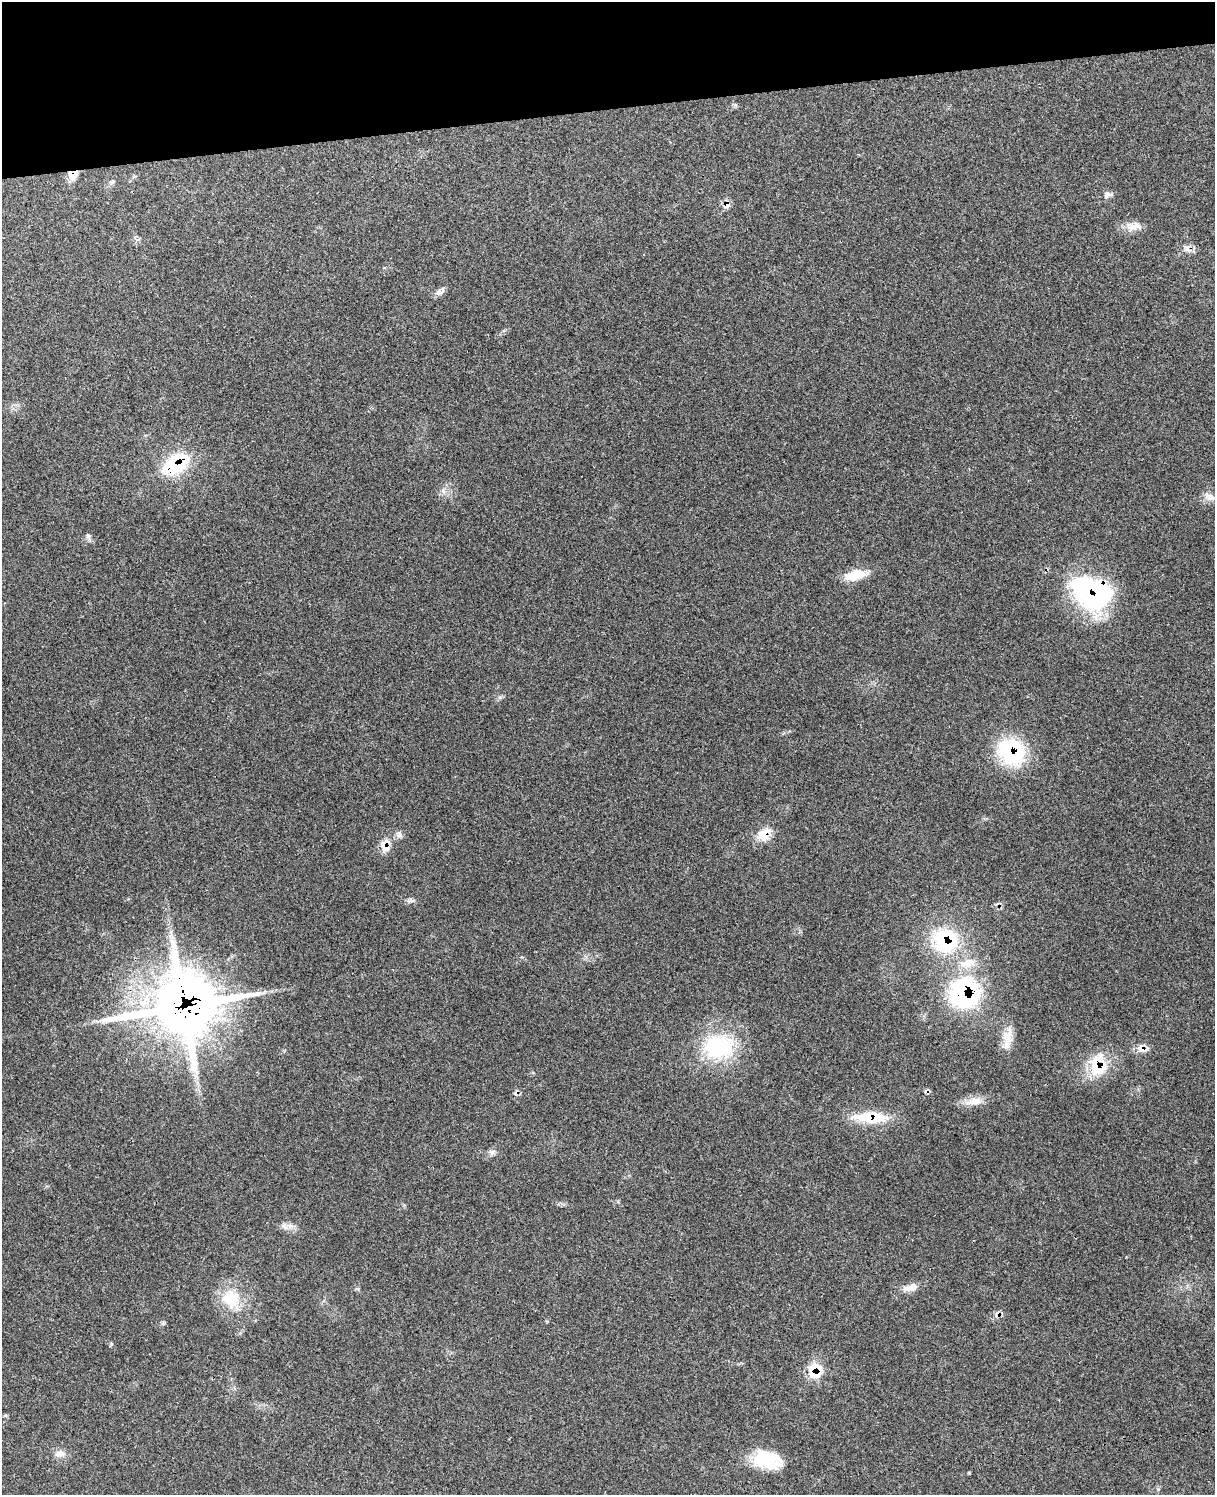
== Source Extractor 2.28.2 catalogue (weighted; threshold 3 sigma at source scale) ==
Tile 3 of 4 x 3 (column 3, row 1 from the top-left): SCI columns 2538-3750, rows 3157-4649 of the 5082 x 4924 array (HDU 1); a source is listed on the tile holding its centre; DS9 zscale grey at full resolution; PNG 1217 x 1497 px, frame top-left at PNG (2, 2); no overlay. Shown black and unused: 7% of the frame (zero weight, under 3 of 4 exposures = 6% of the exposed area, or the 3 px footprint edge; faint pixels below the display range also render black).
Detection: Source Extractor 2.28.2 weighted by HDU 2 'WHT'; one run over the whole footprint, this tile lists its part. Background 0.234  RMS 0.0086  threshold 0.0388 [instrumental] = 3 sigma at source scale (4.5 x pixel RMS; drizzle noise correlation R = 1.50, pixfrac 1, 0.05/0.05 arcsec/px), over >= 5 px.
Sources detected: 40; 1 cosmic-ray / hot-pixel residue — not listed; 2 inside a brighter listed object's ellipse — not listed separately; the other 37 listed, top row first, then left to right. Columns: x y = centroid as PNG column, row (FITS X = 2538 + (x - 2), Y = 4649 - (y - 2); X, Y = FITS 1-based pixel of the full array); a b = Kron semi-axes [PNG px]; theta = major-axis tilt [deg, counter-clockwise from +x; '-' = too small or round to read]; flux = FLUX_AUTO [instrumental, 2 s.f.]
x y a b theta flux
72 176 12 11 - 7.8
134 176 6 4 1 1.2
112 182 7 5 0 1.8
1108 194 13 8 15 3.6
727 205 8 7 - 6.2
1133 226 23 11 2 9.1
1187 249 13 8 -45 4.7
439 292 10 9 - 4
175 464 29 17 32 63
443 491 9 5 -65 2.9
1209 497 17 8 -24 5.5
88 536 7 6 - 2.2
855 575 28 12 11 17
1091 593 50 36 -31 120
1011 752 34 28 -41 71
764 834 20 14 34 14
399 835 10 7 -74 3.1
385 845 18 12 89 10
410 901 14 3 -4 2.3
945 940 34 32 -20 71
965 993 37 36 - 110
184 1006 30 26 9 3000
1008 1037 20 15 -78 13
719 1047 44 34 7 71
1141 1049 15 10 -31 6.8
1097 1065 33 18 86 31
927 1091 7 6 - 2
974 1101 26 10 9 11
871 1118 40 14 -3 34
492 1152 9 7 0 3
284 1226 11 8 -53 4.3
910 1287 24 9 16 8.4
231 1299 29 24 -42 29
111 1344 6 4 73 1
814 1371 20 18 -83 21
60 1454 15 9 10 6.2
767 1460 36 21 -11 35
Overlapping masked pixels (flux is a lower limit): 16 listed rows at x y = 72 176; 727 205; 1187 249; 175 464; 1091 593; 1011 752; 764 834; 385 845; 945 940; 965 993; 184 1006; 1141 1049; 1097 1065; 927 1091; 871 1118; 814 1371
Unlisted compact peaks at least as high as the median listed source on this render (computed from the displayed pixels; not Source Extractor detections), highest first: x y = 500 697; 969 1473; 163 1323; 735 105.